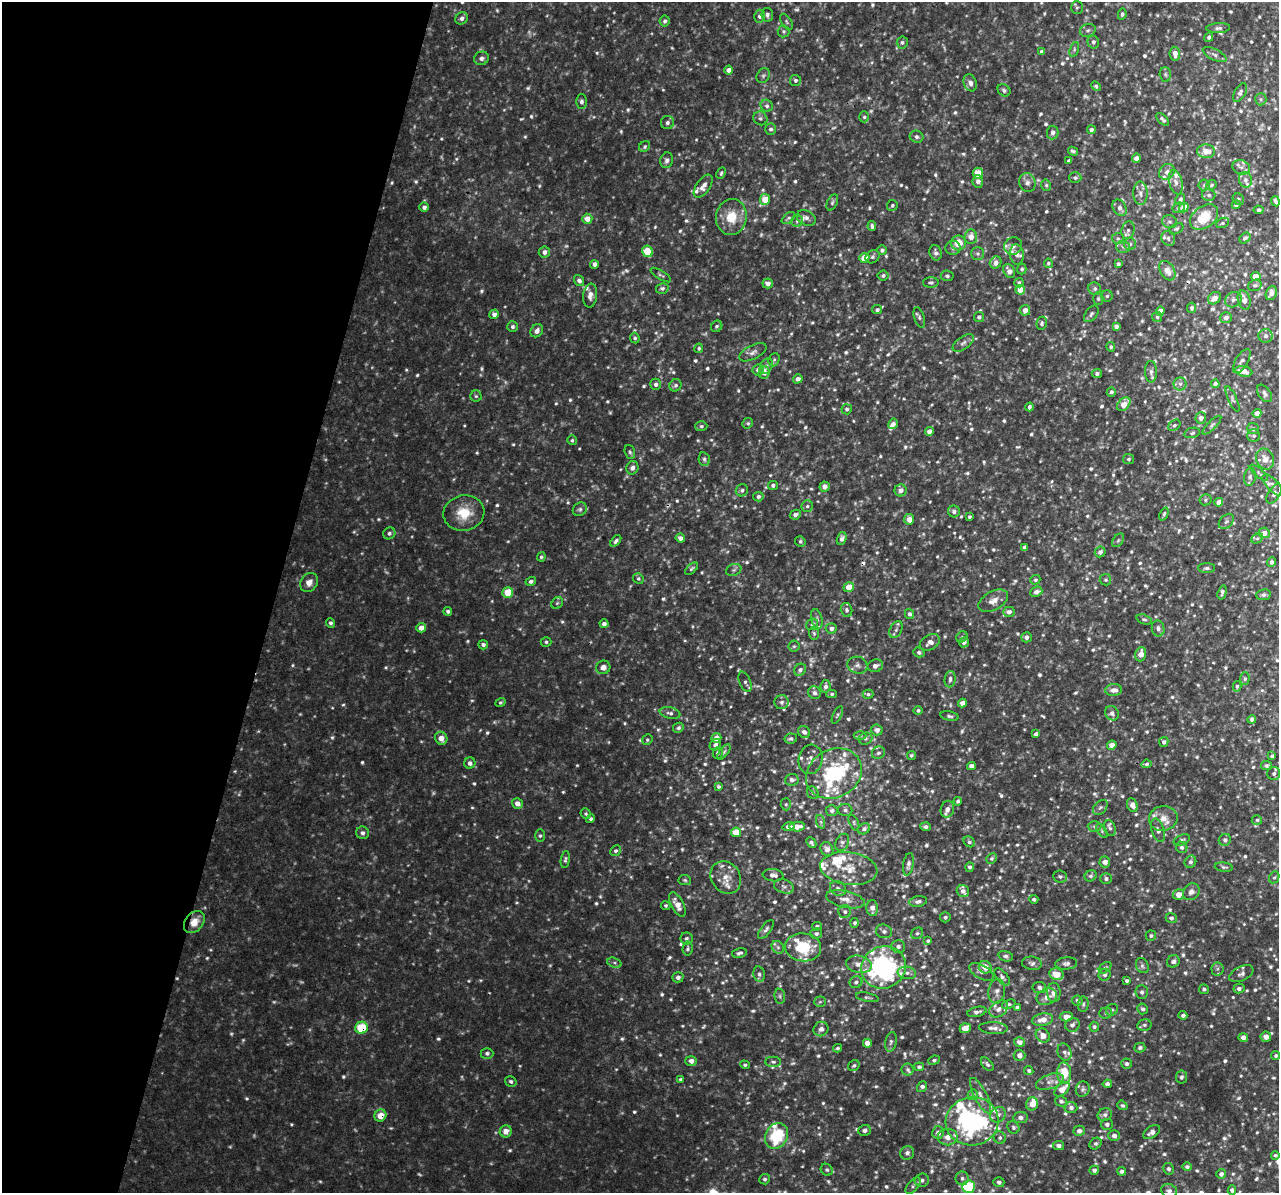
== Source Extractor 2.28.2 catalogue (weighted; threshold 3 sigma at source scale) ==
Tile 9 of 4 x 4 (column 1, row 3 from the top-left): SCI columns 38-1314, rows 1568-2758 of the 5159 x 5407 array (HDU 1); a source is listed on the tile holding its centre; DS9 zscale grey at full resolution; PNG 1281 x 1195 px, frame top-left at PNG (2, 2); each listed source drawn as its Kron ellipse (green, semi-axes under 4 px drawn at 4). Shown black and unused: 21% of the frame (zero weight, under 3 of 4 exposures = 4% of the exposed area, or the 3 px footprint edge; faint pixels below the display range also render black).
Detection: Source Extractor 2.28.2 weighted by HDU 2 'WHT'; one run over the whole footprint, this tile lists its part. Background 0.0149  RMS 0.0048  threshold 0.0218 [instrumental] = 3 sigma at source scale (4.5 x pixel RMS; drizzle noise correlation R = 1.50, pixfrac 1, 0.0396/0.0396 arcsec/px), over >= 5 px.
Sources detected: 1159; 39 too faint to see at this stretch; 1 inside a brighter object's white glare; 3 cosmic-ray / hot-pixel residue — neither listed nor drawn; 55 inside a brighter listed object's ellipse — not listed separately; of the other 1061, all 500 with FLUX_AUTO >= 0.837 (the completeness limit of this list) listed and drawn (561 fainter detections not listed), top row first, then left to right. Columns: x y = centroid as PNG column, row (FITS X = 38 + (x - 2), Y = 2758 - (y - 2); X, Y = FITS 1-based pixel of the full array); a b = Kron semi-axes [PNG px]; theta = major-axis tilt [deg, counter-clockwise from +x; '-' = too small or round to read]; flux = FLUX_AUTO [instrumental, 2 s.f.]
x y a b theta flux
1077 7 6 6 - 0.9
1122 14 5 4 - 1
767 15 7 6 - 1.5
759 16 6 5 - 1.8
462 18 6 5 - 1.7
665 21 5 5 - 1.2
786 22 9 5 -58 1
1218 28 12 5 3 1.5
1088 30 8 6 22 1.4
783 31 6 6 - 1
1209 37 5 4 - 1.1
902 42 6 5 - 1.1
1093 42 6 5 - 1.5
1074 49 7 4 72 0.88
1042 52 4 4 - 1.6
1175 54 7 5 -81 3.2
1215 55 13 5 -26 1.8
481 58 7 6 - 2.1
729 70 4 4 - 2.8
1165 74 7 5 -88 1.1
763 76 8 6 55 1.1
795 80 5 5 - 1.2
970 83 9 6 -70 2.5
1096 86 5 4 - 0.89
1004 90 7 5 -43 1.1
1240 93 10 5 60 1.5
1261 99 6 5 - 0.95
581 102 7 5 -90 1.5
767 106 6 5 - 1.2
864 117 5 5 - 0.94
760 118 7 6 - 1.3
1163 119 8 4 -43 1.4
667 123 7 6 - 1.5
771 129 6 5 - 1.3
1091 130 4 4 - 1.4
1053 132 7 5 86 2
916 137 7 6 - 1.4
645 147 6 5 - 0.99
1073 151 5 4 - 0.99
1206 151 9 7 -4 5.5
1136 158 4 4 - 2.4
667 160 8 6 74 1.7
1069 160 4 3 - 1
1241 167 9 7 -19 2
1167 172 8 7 - 2.1
721 173 6 4 64 0.85
978 173 5 5 - 8.2
1075 178 6 5 - 1.2
1245 180 8 6 -74 1.9
978 181 6 5 - 2.2
1027 182 9 8 - 2.3
1176 182 12 6 -76 2.3
1046 185 6 4 -77 0.94
1204 185 5 5 - 1.1
1211 185 5 4 - 0.91
703 186 13 7 54 3.4
1140 193 12 7 89 2.5
1209 195 7 6 - 1.2
765 199 5 5 - 9.6
1238 199 6 5 - 0.94
1180 200 6 4 60 1.3
1275 201 5 3 - 1.4
832 202 8 5 65 0.97
892 205 5 5 - 0.92
1236 205 4 4 - 1.3
424 207 4 4 - 1.9
1184 207 5 4 - 6.5
1120 208 9 6 -58 2.6
1178 208 6 5 - 1.1
1259 210 5 4 - 1.1
731 217 18 15 82 11
1204 217 15 10 37 13
788 218 8 4 39 0.96
806 218 10 7 -27 2.1
587 219 5 5 - 4.3
797 221 6 5 - 1.1
1169 222 7 6 - 1.3
1223 223 7 4 27 0.91
872 226 5 4 - 1.1
1176 229 7 5 27 0.92
1128 230 9 6 75 1.8
971 237 7 6 - 4.1
1118 238 6 5 - 1
1168 238 7 6 - 1.4
1245 238 6 4 41 1.4
958 243 7 7 - 7.5
1130 244 6 6 - 1.2
1013 246 9 8 - 2.6
1123 247 6 6 - 1.4
953 248 7 7 - 1.4
882 250 5 4 - 1.4
648 251 6 5 - 17
544 252 6 5 - 2.1
936 253 8 6 -69 1.8
978 254 6 6 - 1.2
1017 254 10 7 -84 2.1
872 257 7 6 - 1.2
864 258 5 5 - 7
996 263 6 5 - 2.5
1048 263 5 4 - 0.85
594 264 4 4 - 2.2
1118 264 4 3 - 1
1022 269 5 5 - 1
1009 271 7 5 -60 3
1167 271 10 7 -58 4.9
661 275 11 3 -33 0.88
883 276 5 5 - 1.1
947 276 6 5 - 1.1
1256 276 5 4 - 6.8
579 280 6 4 -54 1.7
768 283 5 5 - 2.3
931 283 8 5 0 1.1
1019 283 4 4 - 0.89
1255 285 7 5 20 1.1
662 288 6 5 - 1.2
1095 289 6 6 - 1.2
1020 290 5 4 - 7
1271 293 7 5 66 3.1
590 296 12 7 84 2.9
1107 296 5 5 - 0.96
1214 298 7 5 38 3.7
1098 299 6 5 - 0.94
1233 300 9 7 28 1.8
1244 300 10 6 -76 4.4
1192 308 5 4 - 0.98
877 310 5 4 - 1.3
1025 310 5 5 - 3.2
1160 311 4 4 - 3
494 314 5 5 - 2.2
1091 314 9 6 53 1.3
919 317 10 5 -73 1.2
979 317 5 5 - 1.4
1157 317 5 5 - 0.92
1226 318 6 5 - 1.8
1042 323 6 5 - 1.1
717 326 6 5 - 1.1
1116 326 4 4 - 1.6
512 327 5 5 - 1.2
537 331 7 5 53 2.4
1266 336 7 7 - 1.7
635 338 5 4 - 0.94
963 343 12 6 37 2
1111 347 5 4 - 0.86
699 348 5 4 - 0.86
753 352 15 7 26 2.5
774 360 7 5 67 0.88
1242 361 13 6 58 1.8
766 366 8 6 62 1.5
758 370 5 5 - 2.2
1244 371 9 5 -10 4.8
764 372 6 5 - 3.4
1151 372 11 6 -88 1.8
1097 373 5 4 - 1.4
798 379 5 4 - 2.3
656 384 6 5 - 1.6
1180 384 6 6 - 1.5
1215 384 4 4 - 2
675 385 6 5 - 1.2
1111 392 5 4 - 1.2
1264 393 10 6 -54 1.6
476 396 5 5 - 0.93
1232 399 14 4 -65 1.1
1124 404 8 5 46 5.8
1029 407 4 3 - 1.2
847 409 5 5 - 0.9
1257 413 4 4 - 2.7
1201 418 5 5 - 2.2
748 423 5 5 - 0.87
893 424 5 5 - 2.1
1174 425 7 5 39 0.98
1212 425 12 4 45 1.3
701 426 6 5 - 0.99
1253 429 6 5 - 1
929 432 4 4 - 3.7
1192 433 8 5 12 1
1254 436 6 6 - 0.94
572 440 5 5 - 0.84
630 452 7 5 -71 0.98
704 459 7 5 -78 1.2
1129 459 5 5 - 0.93
1265 459 11 9 -64 4.3
632 468 7 6 - 2.1
1259 473 11 3 -41 0.99
1250 477 9 6 81 1.4
773 485 5 4 - 1.2
1273 485 13 6 -47 2.4
824 487 5 5 - 2.6
742 490 6 6 - 1.1
901 490 6 6 - 2.6
1274 494 10 6 58 1.6
758 497 5 5 - 1.5
1205 500 6 5 - 0.94
1219 502 4 4 - 3.7
807 506 6 5 - 1.1
580 509 7 6 - 1.3
954 511 6 5 - 1.6
464 513 20 17 12 13
1164 514 7 4 67 0.9
795 515 6 4 29 1.9
969 517 4 3 - 1.1
909 519 5 5 - 4
1226 521 9 6 47 1.3
389 533 6 5 - 1.3
1264 533 5 5 - 4.2
680 538 5 4 - 2.1
842 538 6 4 71 1.9
1257 538 6 4 27 0.92
1118 540 8 5 54 0.89
616 541 7 4 52 1.3
800 541 5 5 - 1
1025 547 4 3 - 1.4
1100 552 6 5 - 1.4
541 557 4 4 - 0.92
1271 562 5 4 - 1.6
1207 568 8 5 0 1.2
691 569 8 4 41 0.94
734 570 8 6 21 1.1
638 578 5 5 - 0.92
1035 580 5 4 - 0.94
1105 580 6 5 - 0.91
531 581 5 4 - 1.4
309 582 10 8 58 3.4
849 587 5 5 - 6.9
508 592 5 5 - 11
1036 592 6 5 - 2.4
1222 592 7 4 74 1.4
1264 595 7 5 6 1.3
993 601 16 9 29 4.2
557 603 6 5 - 0.84
846 610 7 5 -75 1.2
448 611 4 4 - 1.2
1009 612 6 5 - 2
909 614 5 4 - 1.4
817 619 10 5 -76 1.5
1144 619 8 5 -19 0.99
330 623 5 4 - 1.2
604 624 4 4 - 1.8
812 624 6 5 - 1.6
421 628 5 4 - 4
831 628 5 5 - 1.8
1158 628 8 6 -78 1.9
896 630 9 6 63 1.5
814 633 6 5 - 0.91
962 637 6 5 - 0.92
1027 637 5 5 - 1.6
546 642 5 4 - 0.94
930 642 11 7 29 3.1
964 642 5 5 - 1.9
483 645 5 4 - 1.5
794 646 5 5 - 0.88
919 652 6 5 - 1.3
1141 654 7 5 75 4.4
857 665 10 8 -17 2.1
875 666 8 6 17 2.3
603 667 7 6 - 2.8
800 670 6 5 - 1.6
950 679 8 5 83 1.5
1245 679 6 5 - 0.88
745 682 11 5 -67 1.5
826 686 6 5 - 1.6
1237 686 5 4 - 0.92
1114 690 8 5 2 3
814 693 7 6 - 1.5
832 694 5 4 - 1
868 694 5 4 - 1
500 702 5 4 - 0.88
782 702 7 7 - 1.5
962 703 4 4 - 3.4
918 710 4 4 - 0.91
670 713 10 5 -12 1.6
1112 713 7 6 - 1.7
837 715 9 4 65 0.94
950 716 9 4 -10 1.1
1252 719 4 4 - 1.6
678 728 5 5 - 1.2
877 730 5 5 - 2.4
804 732 6 5 - 2.1
1036 734 4 4 - 1.8
860 736 6 4 -1 0.84
441 738 7 6 - 4.4
716 738 5 5 - 3.5
791 739 6 5 - 1.2
866 739 7 6 - 1.2
647 740 5 5 - 0.84
1164 742 5 4 - 1.3
715 745 6 5 - 1.9
1112 745 5 4 - 4
724 752 9 4 51 0.95
718 753 6 5 - 1.2
878 753 7 6 - 1.4
911 755 4 4 - 0.86
1272 756 4 3 - 1.1
810 759 15 12 81 3.8
470 763 6 5 - 2
1146 764 5 4 - 1
971 766 4 4 - 2.6
1266 766 5 4 - 1.2
834 773 29 24 30 40
1274 774 6 6 - 1.3
792 780 6 6 - 1.7
719 787 4 3 - 0.99
813 793 6 5 - 0.93
958 801 4 4 - 0.97
517 803 5 5 - 2.9
786 804 6 5 - 0.95
1132 805 7 5 -66 2.6
1100 807 9 6 47 1.3
947 809 8 6 73 2.4
845 810 7 6 - 1.4
832 811 6 5 - 1.5
586 814 5 5 - 0.85
1163 818 14 12 11 5.2
591 819 4 4 - 1
1257 820 5 4 - 0.91
821 822 7 4 -71 0.98
854 823 8 4 -65 0.85
788 826 6 4 13 2
1094 826 7 5 1 1.1
797 827 8 5 5 3.9
925 827 5 4 - 1.3
1110 828 8 5 -67 1.3
864 829 6 5 - 1.6
1158 830 12 6 -71 1.9
1102 831 8 4 -56 0.84
736 832 5 4 - 8.7
362 833 6 6 - 1.7
540 836 6 5 - 0.97
1182 840 8 5 21 1.2
1225 840 6 5 - 1.3
842 842 9 6 65 1.6
969 842 6 5 - 1
811 843 6 4 -46 1.1
1182 847 6 5 - 1.1
827 849 7 6 - 2.2
616 851 6 5 - 1.1
992 858 5 5 - 0.99
565 860 9 4 81 1.1
1105 862 5 5 - 3.1
1190 862 6 5 - 1.3
908 864 11 5 82 1.6
970 867 5 4 - 1.3
1224 867 9 4 -6 1.2
849 868 29 16 -8 12
773 875 10 6 -7 2.2
1060 876 7 6 - 1.3
1091 876 6 5 - 1.1
726 877 17 14 -55 6.3
1274 877 6 5 - 0.86
1106 879 6 5 - 1.2
685 880 6 5 - 0.84
784 886 10 6 -19 1.5
838 888 8 6 -32 1.8
963 891 6 6 - 2.5
1191 892 9 7 45 2.2
1179 894 5 5 - 4.6
845 899 20 8 -13 4.7
1034 899 4 4 - 1.1
918 901 9 5 10 1.5
666 905 5 4 - 0.88
677 905 13 6 -62 5.1
872 908 8 6 -87 2.7
845 912 6 6 - 1.5
945 917 5 5 - 1.1
1171 918 5 5 - 1.2
194 922 12 9 51 6.1
855 923 5 4 - 0.98
817 926 5 4 - 1.1
766 929 11 5 52 1.6
884 931 8 7 - 1.5
816 933 6 5 - 1.5
917 933 6 5 - 0.99
1151 936 5 5 - 0.87
687 939 6 6 - 1.2
928 941 4 4 - 0.87
898 946 7 6 - 1.8
778 947 7 5 -46 1.2
803 947 18 14 -5 20
688 949 7 5 85 1
739 953 7 4 13 1.3
1006 956 7 5 -14 1.2
1173 961 7 6 - 1.4
614 963 7 4 -19 1
1032 963 10 6 -7 1.6
1066 963 11 6 5 1.7
859 964 13 8 -12 4.4
1142 966 8 6 -64 1.2
884 967 23 21 20 87
985 967 6 6 - 5.3
1105 968 7 4 39 0.91
1217 969 6 6 - 1.3
981 972 13 6 -29 2.2
907 973 9 6 -9 2.3
759 974 8 5 -80 1.3
1056 974 7 5 -14 6.6
1241 974 13 7 26 2.1
1105 975 6 5 - 1.3
678 977 5 5 - 1.4
1002 977 10 5 -49 1.7
1127 981 4 3 - 0.97
856 982 6 5 - 1.2
1039 987 7 5 -9 1.6
1204 989 5 4 - 1.1
1239 989 5 5 - 1.6
997 991 12 8 80 2.6
1054 992 10 6 -89 4.2
1142 992 7 6 - 1.2
780 996 7 5 -83 1.2
867 997 11 4 -11 1.1
1047 997 10 8 23 3.5
1077 1000 5 5 - 1.4
820 1002 6 5 - 0.87
1009 1004 7 4 20 0.92
1083 1004 8 5 87 1
1017 1007 4 3 - 1.2
999 1009 10 7 36 2.9
1143 1009 5 5 - 1.3
1112 1010 6 5 - 1
977 1012 10 5 13 1.8
1106 1013 6 5 - 1
1183 1015 4 4 - 1.5
1066 1017 6 4 4 3.8
1043 1020 10 6 11 5
1072 1025 7 6 - 1.7
1144 1025 7 5 14 1.2
1094 1027 5 4 - 1
361 1028 6 6 - 17
965 1028 5 5 - 5.5
993 1028 14 6 -3 2.8
821 1029 7 7 - 2
1043 1035 7 6 - 3.8
1243 1037 5 4 - 2.4
1266 1037 5 5 - 3.5
891 1042 10 5 79 1.2
1020 1042 5 5 - 2.6
867 1043 4 4 - 3
838 1048 4 4 - 0.92
1140 1048 5 4 - 1.2
1064 1052 9 6 -70 1.5
487 1053 6 5 - 1.3
1019 1055 6 5 - 2.5
1276 1056 4 4 - 1
934 1060 6 4 26 0.92
691 1061 5 5 - 2.2
773 1062 8 5 -1 1.2
987 1064 8 5 -49 1.3
1127 1064 5 5 - 1.3
745 1065 5 4 - 0.86
854 1066 6 5 - 1
919 1067 5 4 - 1.2
908 1069 6 6 - 1.1
1029 1070 5 4 - 0.96
1064 1073 10 7 -89 13
1181 1077 6 5 - 1.1
680 1079 4 3 - 0.84
511 1081 6 5 - 1.1
1050 1082 14 7 19 3.2
1107 1084 4 4 - 1.4
922 1087 6 4 53 1.6
1062 1089 9 5 41 5.5
1083 1089 8 7 - 1.3
973 1095 5 5 - 0.84
981 1096 19 6 -63 3.6
1061 1101 6 5 - 1.1
1032 1104 6 6 - 5.9
1122 1105 5 4 - 0.93
1071 1108 6 5 - 1.7
380 1115 6 5 - 6.2
998 1115 8 7 - 1.8
1105 1115 7 6 - 1.7
1020 1118 7 5 7 1.7
972 1121 26 24 10 82
1107 1124 6 5 - 1.3
1013 1127 6 5 - 1.1
864 1130 6 5 - 1.5
506 1131 6 6 - 4
1079 1131 6 5 - 1.8
938 1132 6 6 - 2.4
1152 1132 9 5 35 2.5
777 1136 13 11 62 25
1114 1136 6 5 - 1.9
948 1137 10 8 3 4.5
1000 1138 6 6 - 1.2
1095 1144 6 5 - 1
1058 1146 5 4 - 1.6
907 1153 7 6 - 1.7
1275 1155 4 4 - 0.87
1187 1167 5 4 - 1.2
1168 1169 6 5 - 1.2
827 1170 6 5 - 0.96
1094 1170 4 4 - 1.5
1122 1171 4 4 - 1.5
1221 1174 5 4 - 1.7
962 1178 7 6 - 1.6
765 1179 5 5 - 1.1
922 1180 7 6 - 1.7
999 1182 5 5 - 1.4
913 1186 10 5 49 1.4
968 1187 6 6 - 37
1232 1190 5 4 - 1.2
1169 1191 8 6 -24 1.9
Overlapping masked pixels (flux is a lower limit): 3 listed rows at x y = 194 922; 361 1028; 380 1115
Isophote crosses this tile's border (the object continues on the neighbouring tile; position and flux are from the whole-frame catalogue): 2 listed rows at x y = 968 1187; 1169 1191